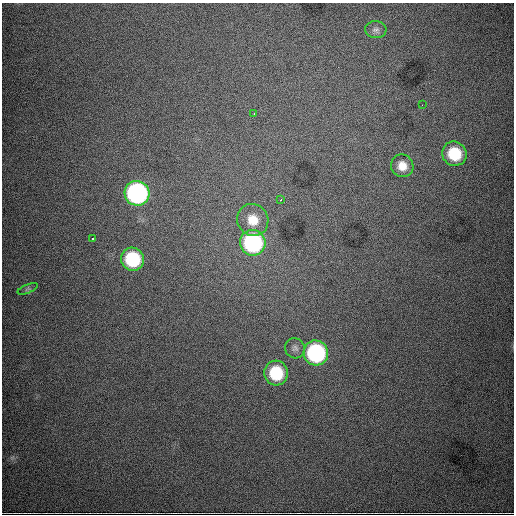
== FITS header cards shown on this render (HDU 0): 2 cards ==
NAXIS1  =                  512
NAXIS2  =                  512

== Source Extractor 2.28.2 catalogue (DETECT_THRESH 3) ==
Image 512 x 512 px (HDU 0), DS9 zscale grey, 1 PNG px = 1 image px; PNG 516 x 516 px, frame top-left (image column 1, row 512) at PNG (2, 3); each listed source drawn as its Kron ellipse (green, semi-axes under 4 px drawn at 4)
Background 5500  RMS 73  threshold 219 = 3 sigma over >= 5 px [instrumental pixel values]
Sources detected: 15; all 15 listed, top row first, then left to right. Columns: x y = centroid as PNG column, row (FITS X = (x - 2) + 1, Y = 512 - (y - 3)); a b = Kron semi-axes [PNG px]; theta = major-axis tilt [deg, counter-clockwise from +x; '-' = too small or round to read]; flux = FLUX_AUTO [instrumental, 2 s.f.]
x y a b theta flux
376 30 10 8 -5 2.0e+04
422 105 2 2 - 2.6e+03
254 113 3 2 - 3.2e+03
454 154 12 12 - 1.9e+05
402 166 11 11 - 6.0e+04
137 193 12 12 - 1.1e+06
281 200 4 3 - 7.2e+03
253 220 16 15 - 1.0e+05
92 238 3 3 - 1.2e+04
253 243 13 12 - 7.0e+05
132 259 12 11 - 3.0e+05
28 289 11 4 23 1.1e+04
295 348 10 9 - 2.3e+04
316 353 12 12 - 6.5e+05
276 373 12 12 - 2.3e+05